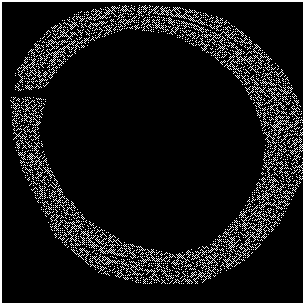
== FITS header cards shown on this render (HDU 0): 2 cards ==
NAXIS1  =                  301 / length of data axis 1
NAXIS2  =                  301 / length of data axis 2

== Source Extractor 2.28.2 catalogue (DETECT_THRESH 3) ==
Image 301 x 301 px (HDU 0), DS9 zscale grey, 1 PNG px = 1 image px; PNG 305 x 305 px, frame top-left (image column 1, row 301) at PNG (2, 2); no overlay
Background 0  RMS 2.0e-04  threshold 6.14e-04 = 3 sigma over >= 5 px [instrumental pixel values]
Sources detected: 385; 268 with non-positive FLUX_AUTO (blend fragments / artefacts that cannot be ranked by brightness) are not listed; the other 117 listed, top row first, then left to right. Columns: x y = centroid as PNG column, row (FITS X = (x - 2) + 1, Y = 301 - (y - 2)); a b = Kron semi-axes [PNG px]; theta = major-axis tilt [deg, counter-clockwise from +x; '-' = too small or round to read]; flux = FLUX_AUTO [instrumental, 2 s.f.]
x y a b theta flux
150 6 3 3 - 11
174 9 8 5 21 22
95 10 5 4 - 18
80 11 5 2 - 18
87 12 4 3 - 19
98 14 4 3 - 13
204 14 5 4 - 13
196 16 6 2 -30 4.6
217 16 3 2 - 1.2
194 20 5 2 - 50
222 20 3 3 - 17
118 22 6 2 27 14
225 22 6 2 62 28
95 24 7 3 -1 26
120 26 3 2 - 2.7
125 28 2 2 - 19
46 32 4 2 - 3.2
158 32 3 2 - 0.17
182 35 2 2 - 1.8
104 36 3 2 - 28
185 38 2 2 - 21
39 41 2 2 - 12
64 41 7 3 8 4.7
43 42 4 2 - 5.1
35 45 4 3 - 8.4
57 47 2 2 - 46
81 47 8 2 12 31
212 47 3 2 - 9.7
53 48 3 2 - 39
30 50 7 4 45 24
42 50 2 2 - 12
215 50 3 2 - 11
34 52 3 2 - 9.8
206 52 2 2 - 9.9
229 53 3 2 - 23
58 60 3 2 - 11
53 71 7 3 -70 4.2
247 71 4 2 - 36
25 73 2 2 - 5.3
267 74 8 2 17 0.058
15 75 3 2 - 0.76
33 78 3 2 - 31
240 81 2 2 - 8.1
27 82 4 2 - 23
32 82 3 2 - 15
46 84 6 3 38 15
15 89 3 2 - 7.7
23 89 2 2 - 19
13 97 4 2 - 18
45 99 3 2 - 14
11 101 3 2 - 5.4
23 101 3 2 - 12
17 104 5 3 - 16
43 108 3 2 - 14
18 111 3 3 - 24
39 111 4 2 - 7.1
267 113 4 2 - 9.3
17 114 5 2 - 20
301 119 3 2 - 3.6
12 120 5 3 - 24
12 124 3 2 - 13
37 124 9 4 20 1.5
37 129 7 2 33 4.7
25 133 4 2 - 2
301 134 3 2 - 9.8
30 136 3 3 - 3.8
37 138 5 3 - 1.7
31 139 2 2 - 28
296 139 2 2 - 11
299 141 5 4 - 31
269 142 4 2 - 3.9
295 143 6 2 -58 8.5
24 146 4 2 - 18
290 146 4 2 - 5.7
43 151 4 2 - 19
301 151 5 2 - 29
287 154 3 2 - 16
282 155 4 2 - 13
290 157 3 2 - 17
21 161 3 2 - 20
26 162 2 2 - 18
280 162 6 3 11 17
292 163 4 2 - 16
297 163 2 2 - 3
48 164 3 2 - 11
31 166 3 2 - 8.9
295 167 7 2 25 28
30 170 4 2 - 55
23 171 5 2 - 0.91
296 176 3 2 - 19
292 177 3 2 - 8.9
28 179 3 3 - 6.8
29 185 4 2 - 10
260 186 5 2 - 16
255 192 2 2 - 14
49 213 3 2 - 15
45 216 2 2 - 12
219 236 3 2 - 8.8
238 236 2 2 - 22
125 243 5 2 - 15
68 247 3 2 - 13
198 247 2 2 - 14
222 250 3 2 - 27
206 252 3 2 - 3.4
244 254 2 2 - 25
114 257 4 2 - 140
167 261 5 2 - 14
209 262 5 3 - 40
87 263 3 2 - 8.7
159 265 7 2 -19 23
202 267 4 2 - 10
184 275 4 2 - 7.4
131 277 2 2 - 30
182 282 5 2 - 7.7
188 282 8 4 -28 14
203 282 3 2 - 20
10 292 43 29 -63 0.7
At the frame edge (FLAGS 8, measured only in part): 4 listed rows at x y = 301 119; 301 134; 301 151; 10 292
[268 non-positive-flux detections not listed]